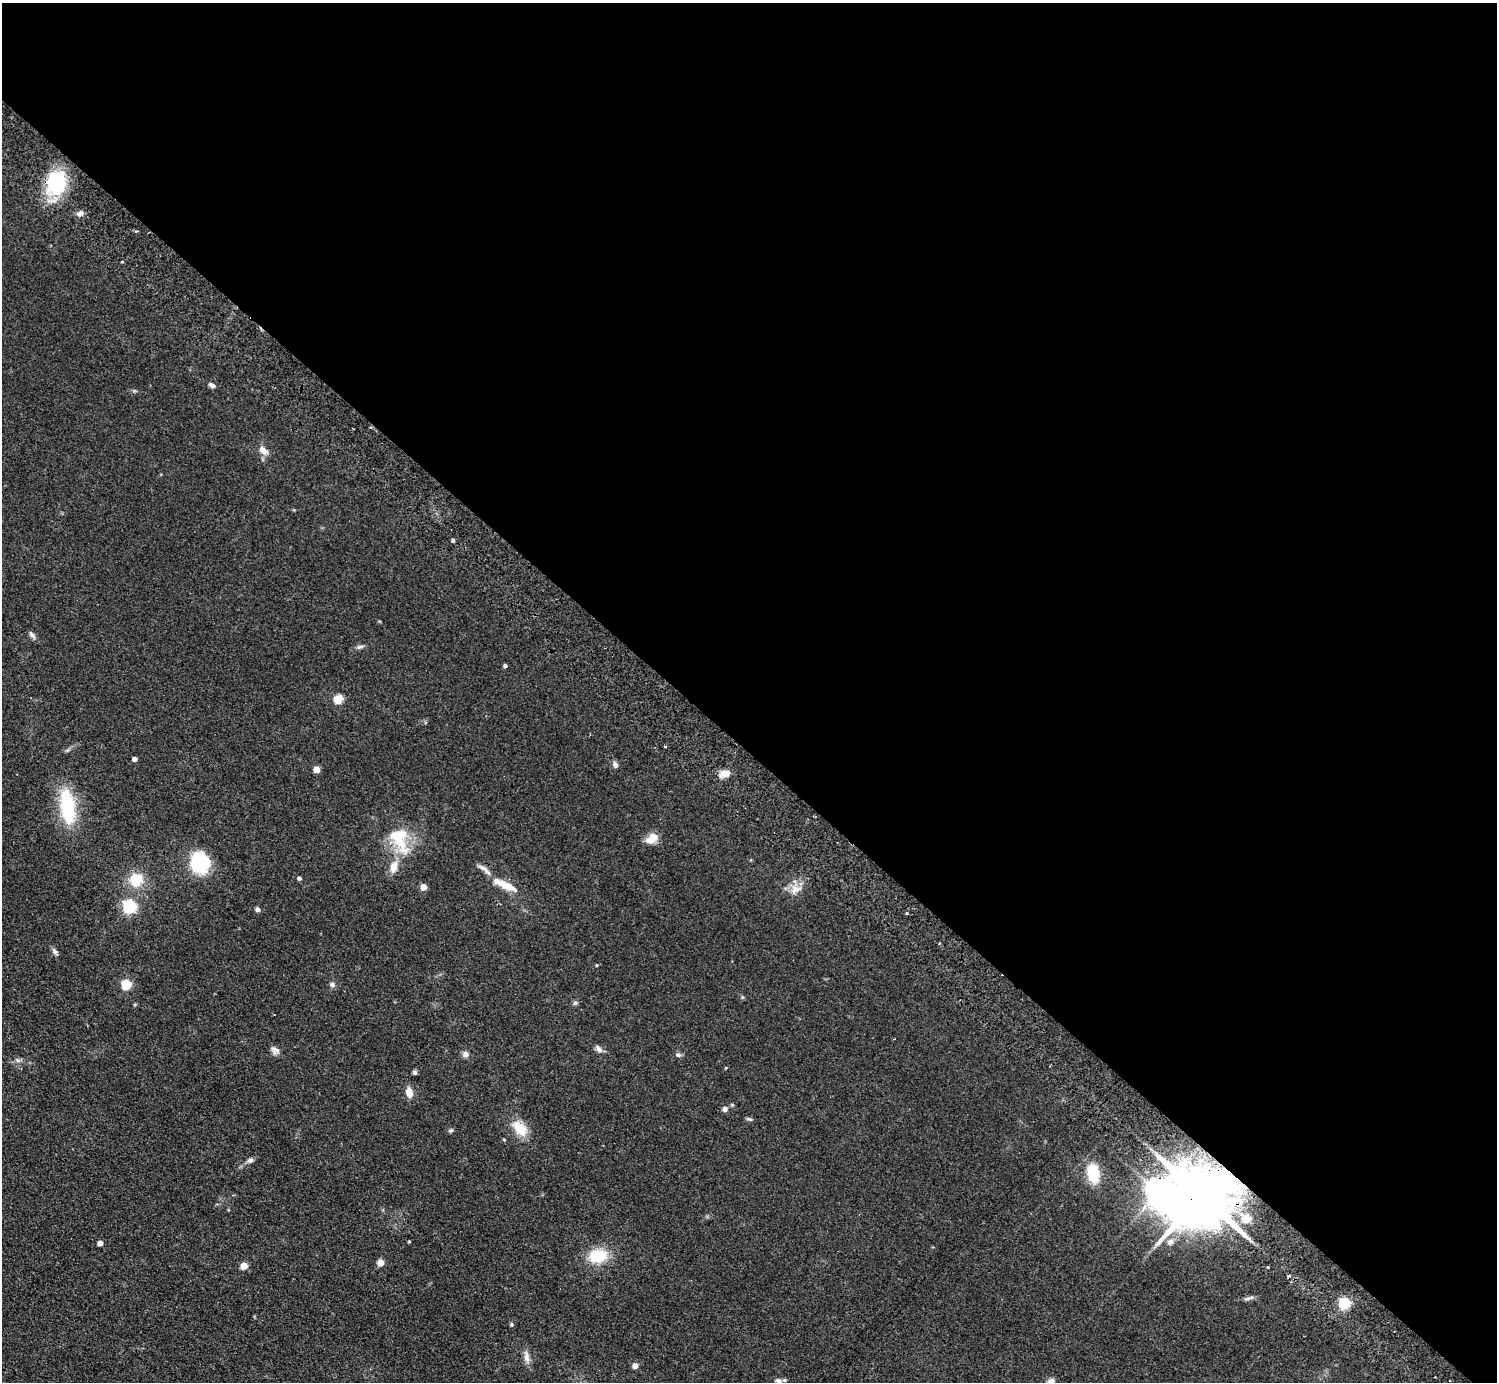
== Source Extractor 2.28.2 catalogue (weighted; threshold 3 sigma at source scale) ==
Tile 3 of 4 x 4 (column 3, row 1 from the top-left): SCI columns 3029-4523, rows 4486-5865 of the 6059 x 6067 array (HDU 1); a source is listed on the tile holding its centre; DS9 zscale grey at full resolution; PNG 1499 x 1384 px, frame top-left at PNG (2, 3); no overlay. Shown black and unused: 54% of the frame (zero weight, under 2 of 3 exposures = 3% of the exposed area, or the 3 px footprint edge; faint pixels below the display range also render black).
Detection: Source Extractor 2.28.2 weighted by HDU 2 'WHT'; one run over the whole footprint, this tile lists its part. Background 0.0635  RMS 0.009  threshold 0.0404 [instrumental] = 3 sigma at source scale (4.5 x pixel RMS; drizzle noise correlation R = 1.50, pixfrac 1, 0.05/0.05 arcsec/px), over >= 5 px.
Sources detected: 67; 2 inside a brighter object's white glare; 2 cosmic-ray / hot-pixel residue — not listed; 1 inside a brighter listed object's ellipse — not listed separately; the other 62 listed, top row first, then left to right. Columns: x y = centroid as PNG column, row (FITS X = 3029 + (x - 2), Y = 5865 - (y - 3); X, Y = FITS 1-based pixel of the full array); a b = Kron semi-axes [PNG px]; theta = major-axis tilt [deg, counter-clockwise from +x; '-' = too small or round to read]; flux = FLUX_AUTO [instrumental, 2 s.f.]
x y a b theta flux
56 183 29 23 78 56
80 214 8 6 19 3.8
212 385 8 5 -27 2.6
263 450 14 8 -36 6.2
453 540 4 3 - 1.7
32 635 12 5 -50 3
360 647 10 5 17 2.4
505 666 4 3 - 1.9
338 699 5 5 - 42
134 759 4 4 - 4.2
615 765 9 6 -67 2.6
316 769 5 4 - 14
724 774 13 8 13 7.3
67 807 41 17 -82 54
652 839 16 10 37 10
399 841 41 14 -62 31
199 861 26 18 -75 47
394 867 16 10 74 9.9
485 870 23 6 -39 5
299 878 4 4 - 2.3
136 880 18 18 - 20
505 886 24 9 -22 16
423 887 7 7 - 4.4
795 889 17 12 25 9.7
129 907 6 6 - 150
258 909 4 4 - 4.1
906 913 3 3 - 1.8
939 943 3 2 - 1.6
55 952 8 6 -33 2.5
596 965 4 3 - 0.72
126 985 5 5 - 57
332 985 7 6 - 2.4
575 1003 6 5 - 1.7
599 1049 13 6 -50 3.2
275 1050 12 9 -33 4
465 1054 9 7 -56 3.2
678 1055 8 6 -11 2.2
18 1060 6 6 - 2.1
415 1072 5 5 - 1.9
409 1092 11 8 -77 7.7
725 1109 7 7 - 2.7
749 1119 9 4 -17 1.5
520 1128 22 14 -47 18
451 1130 6 5 - 1.7
250 1160 8 6 28 2.7
1093 1173 21 12 -79 30
1201 1196 19 14 43 9900
1246 1219 5 5 - 28
409 1241 3 2 - 0.88
1170 1242 10 8 21 5
100 1243 4 4 - 5.4
598 1256 21 15 3 29
380 1263 5 5 - 15
244 1266 5 5 - 17
1268 1267 3 3 - 1.8
1248 1298 17 3 18 2.2
1344 1303 5 5 - 96
511 1324 5 5 - 1.4
527 1357 16 7 -81 5.6
635 1366 5 5 - 5.7
778 1380 10 6 -12 3.2
1050 1382 13 7 51 4.9
Overlapping masked pixels (flux is a lower limit): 1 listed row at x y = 1201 1196
Isophote crosses this tile's border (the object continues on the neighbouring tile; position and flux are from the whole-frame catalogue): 1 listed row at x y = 1050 1382